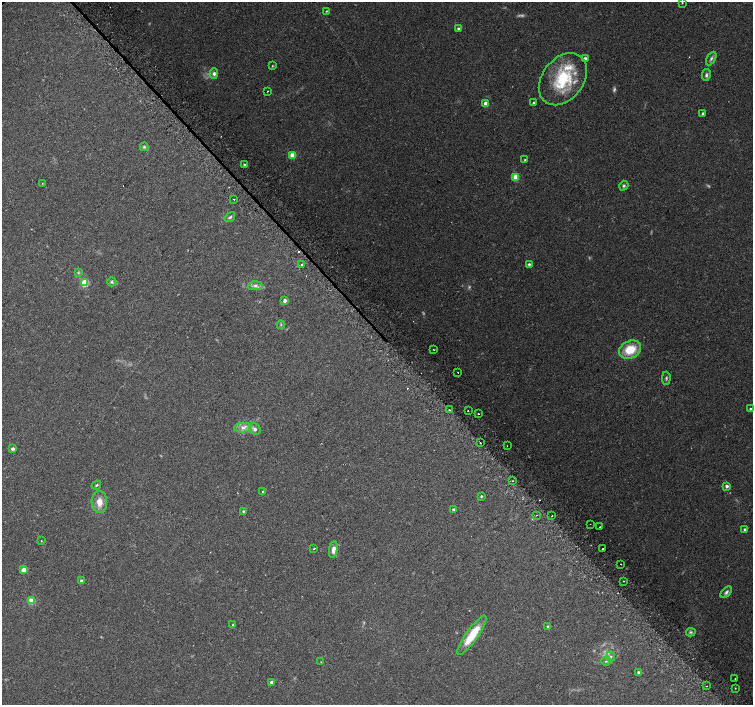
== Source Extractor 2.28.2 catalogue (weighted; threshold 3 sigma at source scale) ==
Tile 6 of 4 x 4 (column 2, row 2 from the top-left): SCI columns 1537-3038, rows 3042-4447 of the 6068 x 6021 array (HDU 1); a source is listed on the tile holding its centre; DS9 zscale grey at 2 x 2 block average (1 PNG px = mean of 2 x 2 image px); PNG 755 x 707 px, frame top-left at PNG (2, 2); each listed source drawn as its Kron ellipse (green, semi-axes under 4 px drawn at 4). Shown black and unused: <1% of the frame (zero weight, under 2 of 3 exposures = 2% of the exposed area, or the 3 px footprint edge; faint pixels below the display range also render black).
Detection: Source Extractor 2.28.2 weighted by HDU 2 'WHT'; one run over the whole footprint, this tile lists its part. Background 0.0845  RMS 0.012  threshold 0.0519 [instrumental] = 3 sigma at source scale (4.5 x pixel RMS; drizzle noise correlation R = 1.50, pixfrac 1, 0.0396/0.0396 arcsec/px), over >= 5 px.
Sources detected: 92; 7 too faint to see at this stretch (2 x 2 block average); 6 cosmic-ray / hot-pixel residue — neither listed nor drawn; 1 inside a brighter listed object's ellipse — not listed separately; the other 78 listed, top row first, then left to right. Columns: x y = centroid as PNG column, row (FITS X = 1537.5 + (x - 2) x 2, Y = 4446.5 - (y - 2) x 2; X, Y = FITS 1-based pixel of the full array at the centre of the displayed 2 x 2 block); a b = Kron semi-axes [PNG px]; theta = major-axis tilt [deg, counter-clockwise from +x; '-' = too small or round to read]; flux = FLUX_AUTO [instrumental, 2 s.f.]
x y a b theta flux
682 3 3 2 - 1.6
326 11 3 2 - 2
458 29 3 3 - 4.4
585 59 3 3 - 6.1
711 59 7 4 61 7.2
272 66 3 3 - 2.1
214 74 5 4 - 7.5
706 75 6 4 77 6.3
563 79 29 20 52 160
267 91 2 2 - 2.6
533 103 3 3 - 3.6
486 104 3 3 - 26
703 113 3 3 - 4.1
144 147 4 3 - 3.5
293 155 3 3 - 40
525 160 2 2 - 1.7
245 164 3 3 - 3.3
516 177 3 3 - 44
42 183 2 2 - 1
624 186 5 4 - 4.4
234 199 2 2 - 11
230 217 5 3 - 4
529 264 3 3 - 4.2
302 265 4 2 - 2.6
78 273 3 3 - 2.9
112 282 4 4 - 4.1
85 283 4 4 - 67
255 286 7 4 2 9.2
285 301 3 3 - 9.7
281 325 4 2 - 2.1
434 349 3 2 - 1.5
630 350 11 8 24 66
458 372 2 2 - 2.1
666 378 6 3 88 4.7
449 409 2 2 - 13
751 409 3 3 - 5.2
468 411 2 2 - 4.8
478 414 2 2 - 7.5
243 428 8 5 4 14
255 429 6 5 - 8.1
480 443 2 2 - 20
507 446 2 2 - 1.5
13 449 3 3 - 7.6
512 481 2 2 - 2.3
96 485 5 2 - 2.8
727 486 3 3 - 7.7
262 491 2 2 - 2.1
481 496 3 3 - 2.8
99 502 11 7 -87 26
453 510 3 3 - 4.6
243 511 4 3 - 2.9
536 515 2 2 - 2.7
552 516 2 2 - 1.4
590 524 2 2 - 2.5
600 527 2 2 - 7.8
745 530 3 3 - 5.4
41 541 3 2 - 1.3
314 549 2 2 - 6
603 549 2 2 - 5.7
333 550 8 4 81 16
621 564 2 2 - 3.3
24 570 3 3 - 30
81 581 3 3 - 4.5
624 581 2 2 - 1.5
726 592 7 4 47 6.5
32 601 4 4 - 35
233 625 3 2 - 3.5
548 626 3 3 - 3.7
691 632 5 4 - 4.7
472 635 23 6 55 78
611 656 5 4 - 5.3
606 661 5 3 - 4.3
321 662 2 2 - 1.1
638 672 4 3 - 5.4
735 679 2 2 - 2
271 682 3 3 - 5.6
707 686 2 2 - 4.9
735 688 2 2 - 1.5